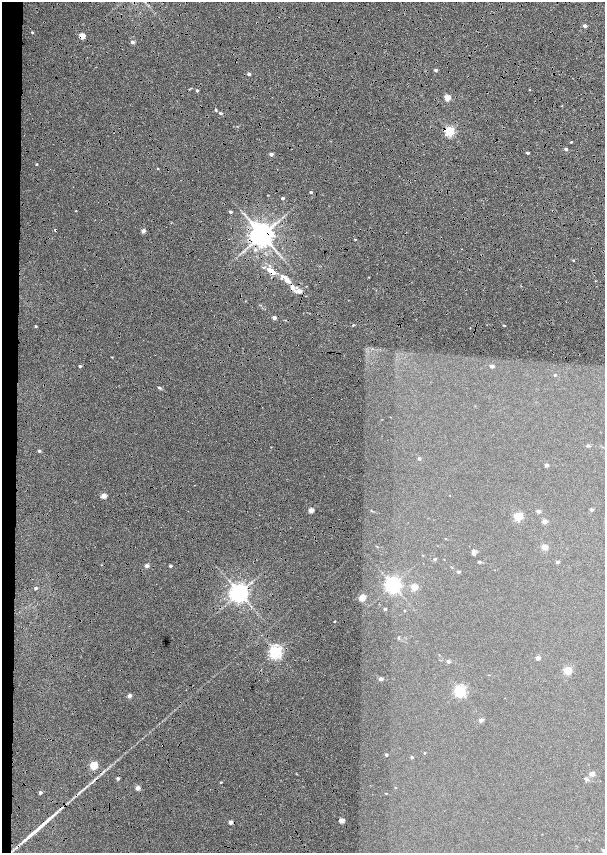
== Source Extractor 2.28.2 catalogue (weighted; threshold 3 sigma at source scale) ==
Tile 5 of 4 x 4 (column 1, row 2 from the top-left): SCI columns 452-1657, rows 3422-5122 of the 5779 x 6834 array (HDU 1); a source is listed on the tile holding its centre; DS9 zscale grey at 2 x 2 block average (1 PNG px = mean of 2 x 2 image px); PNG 607 x 855 px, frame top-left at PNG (2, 2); no overlay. Shown black and unused: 6% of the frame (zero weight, under 6 of 12 exposures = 9% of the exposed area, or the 3 px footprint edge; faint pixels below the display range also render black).
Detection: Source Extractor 2.28.2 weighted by HDU 2 'WHT'; one run over the whole footprint, this tile lists its part. Background 0.0309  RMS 0.0029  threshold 0.012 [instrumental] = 3 sigma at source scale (4.09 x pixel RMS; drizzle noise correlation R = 1.36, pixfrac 0.8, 0.0396/0.0396 arcsec/px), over >= 5 px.
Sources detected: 99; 1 cosmic-ray / hot-pixel residue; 1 long thin detection or spike segment (spike, bleed or trail) — not listed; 2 inside a brighter listed object's ellipse — not listed separately; the other 95 listed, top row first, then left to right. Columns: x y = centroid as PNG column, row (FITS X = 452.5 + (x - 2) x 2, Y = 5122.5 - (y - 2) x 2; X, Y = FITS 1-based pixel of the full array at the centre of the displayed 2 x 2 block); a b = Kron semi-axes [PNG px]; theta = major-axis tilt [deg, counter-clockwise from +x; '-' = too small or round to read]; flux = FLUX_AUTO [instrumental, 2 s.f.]
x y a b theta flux
585 26 2 2 - 3.5
32 32 2 2 - 0.72
82 36 3 3 - 16
132 42 2 2 - 3.4
436 70 2 2 - 2.1
249 74 2 2 - 2.9
197 90 2 2 - 1.3
447 98 3 3 - 14
216 110 3 2 - 0.54
220 113 5 3 - 0.86
449 131 3 3 - 66
571 142 2 2 - 0.53
566 149 2 2 - 2
528 153 2 2 - 1.4
271 154 2 2 - 4.6
37 164 2 2 - 0.79
158 169 2 2 - 0.4
311 192 3 2 - 1.1
282 198 3 2 - 0.86
76 211 2 2 - 0.34
230 212 3 2 - 1.3
143 231 2 2 - 4.6
262 235 5 5 - 780
355 239 3 2 - 0.46
255 250 5 3 - 0.86
573 260 2 2 - 0.53
264 267 4 2 - 0.64
270 270 5 3 - 5.1
281 279 3 3 - 0.49
287 280 6 3 -48 5.4
292 286 6 4 -80 2.7
296 287 4 3 - 0.89
295 291 7 3 -43 1.4
299 291 3 3 - 5
274 317 3 3 - 2.1
353 325 3 2 - 0.39
504 325 3 2 - 0.74
36 326 2 2 - 0.96
470 328 2 2 - 0.21
80 366 3 2 - 1
492 366 2 2 - 3.7
555 375 2 2 - 0.89
159 387 4 3 - 0.63
588 445 5 3 - 0.69
39 451 2 2 - 1.4
419 459 2 2 - 1.8
546 465 3 2 - 2.5
103 496 3 2 - 10
311 510 3 2 - 9.7
591 510 3 2 - 1.5
538 511 3 2 - 4.3
518 516 3 3 - 35
544 522 3 3 - 6.1
545 547 3 3 - 10
473 552 7 4 82 1.3
423 555 3 2 - 0.23
435 559 5 3 - 0.58
479 562 5 3 - 0.55
557 562 2 2 - 1.7
101 565 2 2 - 0.31
147 566 2 2 - 4.6
171 566 2 2 - 2
451 567 4 2 - 0.37
458 572 3 2 - 1.3
393 585 4 4 - 230
414 587 3 3 - 14
36 588 2 2 - 1.9
239 593 5 4 - 410
362 598 5 3 - 17
385 609 2 2 - 1.3
404 611 2 2 - 0.43
334 621 2 2 - 0.57
398 638 4 3 - 0.46
276 652 4 3 - 160
538 658 3 2 - 4
448 661 4 4 - 1
568 670 3 3 - 28
381 679 2 2 - 4.6
460 691 4 3 - 88
129 696 2 2 - 5.5
481 720 3 2 - 4
424 753 2 2 - 0.36
386 755 2 2 - 1.4
412 757 2 2 - 0.97
94 765 3 3 - 35
592 774 3 2 - 6.5
118 778 2 2 - 2.2
586 779 8 3 -23 1.2
221 782 2 2 - 0.62
137 788 3 2 - 6.9
395 788 2 2 - 0.3
40 793 2 2 - 2.1
386 793 3 2 - 0.29
341 821 3 2 - 9.9
231 822 3 2 - 5.6
Overlapping masked pixels (flux is a lower limit): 5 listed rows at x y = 82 36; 449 131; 262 235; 292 286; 239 593
Diffuse or blended objects may show on this block-average render without a row.